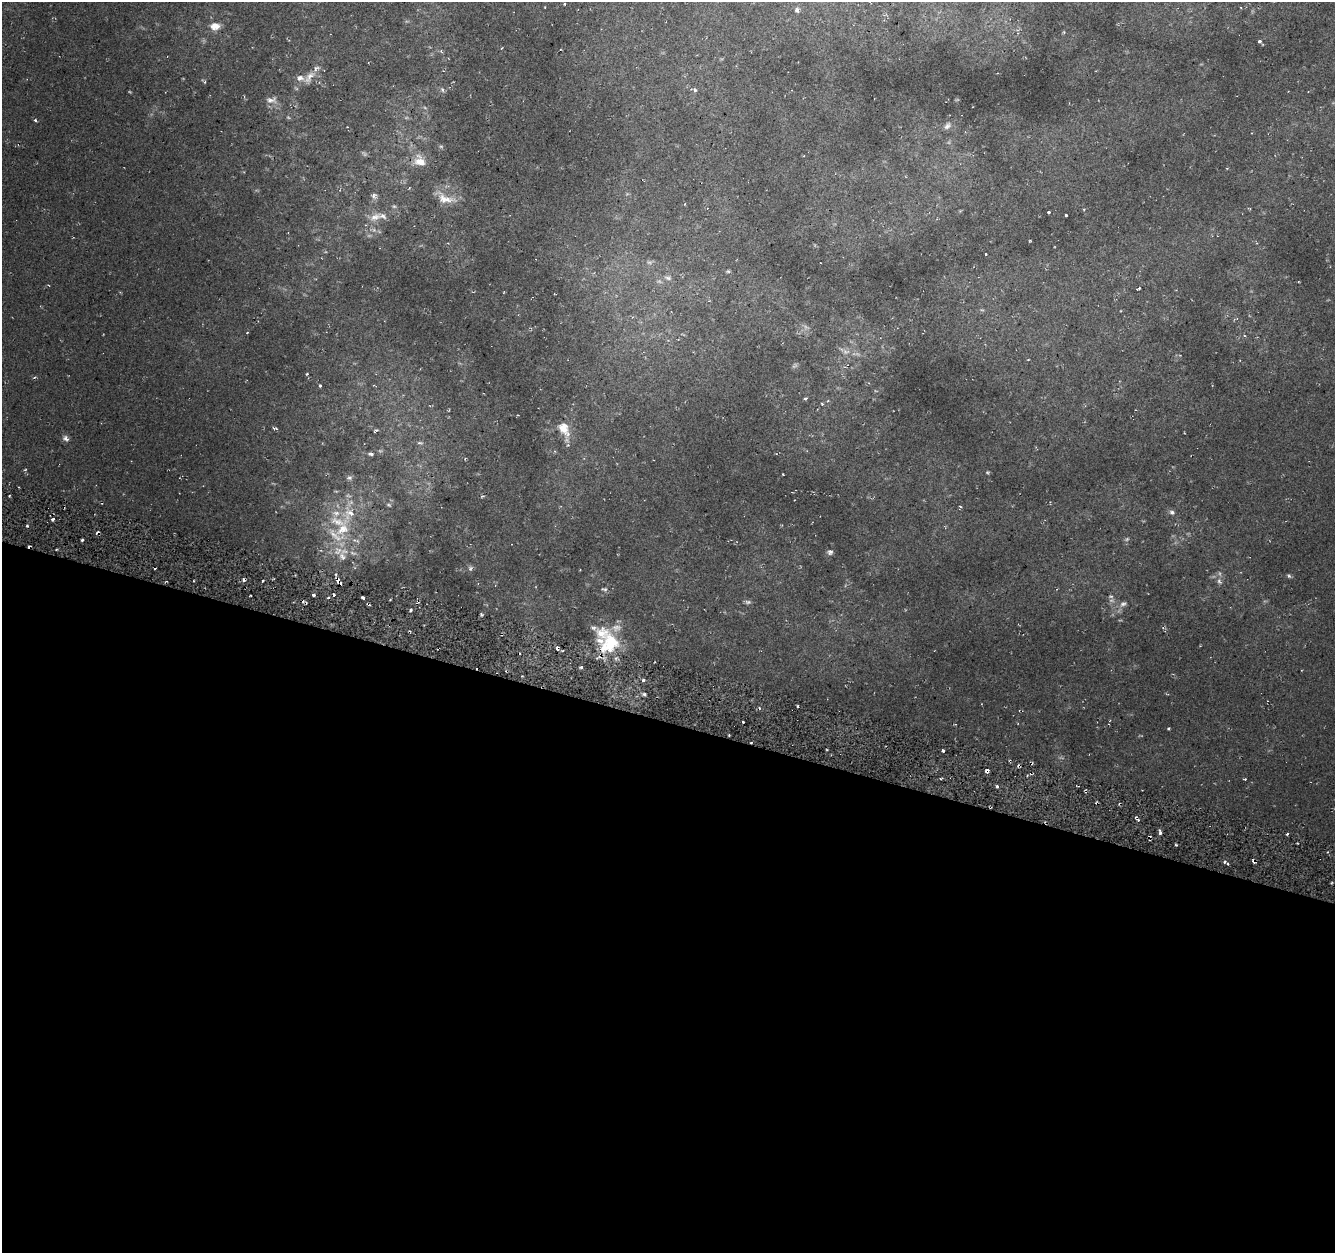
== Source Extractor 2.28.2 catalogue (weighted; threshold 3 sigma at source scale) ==
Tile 14 of 4 x 4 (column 2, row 4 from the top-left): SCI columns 1339-2671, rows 281-1531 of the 5381 x 5612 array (HDU 1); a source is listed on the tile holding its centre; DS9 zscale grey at full resolution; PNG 1337 x 1255 px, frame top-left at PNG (2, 2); no overlay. Shown black and unused: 42% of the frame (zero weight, under 2 of 3 exposures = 2% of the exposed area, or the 3 px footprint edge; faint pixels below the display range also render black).
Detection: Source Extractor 2.28.2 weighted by HDU 2 'WHT'; one run over the whole footprint, this tile lists its part. Background 0.0367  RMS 0.011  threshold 0.0474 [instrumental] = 3 sigma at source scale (4.5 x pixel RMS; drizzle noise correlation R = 1.50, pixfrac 1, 0.0396/0.0396 arcsec/px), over >= 5 px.
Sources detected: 118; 13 too faint to see at this stretch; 9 cosmic-ray / hot-pixel residue — not listed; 12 inside a brighter listed object's ellipse — not listed separately; the other 84 listed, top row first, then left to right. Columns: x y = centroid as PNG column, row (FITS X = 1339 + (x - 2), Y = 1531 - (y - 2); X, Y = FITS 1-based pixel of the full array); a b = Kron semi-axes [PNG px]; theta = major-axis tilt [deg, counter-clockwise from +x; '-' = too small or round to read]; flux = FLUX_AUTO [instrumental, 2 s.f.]
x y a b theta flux
564 4 3 2 - 0.93
545 7 2 2 - 0.87
797 10 7 6 - 2.9
215 26 12 8 6 10
1064 32 5 4 - 1.1
1259 41 3 3 - 17
441 51 5 4 - 1.4
309 77 22 9 52 12
205 82 4 3 - 1.6
442 90 7 4 -70 2.2
695 90 5 4 - 2.2
271 100 17 9 2 6.8
36 120 5 3 - 1.8
947 126 12 8 47 5.2
441 146 6 4 -1 1.6
420 161 15 12 -36 16
374 196 9 8 - 4.1
443 199 26 12 -62 16
394 206 6 5 - 2
1084 209 4 2 - 0.9
1048 212 3 3 - 7.4
1066 215 3 3 - 4.3
375 217 17 10 22 12
1030 240 3 2 - 0.86
986 254 3 2 - 1.4
728 271 5 5 - 1.5
668 278 10 6 -9 4
1138 289 5 2 - 1.4
247 332 3 2 - 0.88
846 352 13 7 -18 7
307 374 3 3 - 1.2
34 377 4 3 - 1.3
319 385 3 3 - 4.6
805 398 4 4 - 1.9
822 404 4 3 - 1.3
275 428 7 3 -5 1.7
564 429 24 12 -69 19
376 430 6 3 34 1.4
66 438 9 7 -45 4.1
420 443 9 4 0 1.9
371 454 8 4 -6 2.7
25 470 5 3 - 0.96
987 472 5 4 - 1.2
349 478 8 6 6 3
9 496 2 2 - 1.3
389 505 8 5 -27 2
960 506 4 2 - 0.97
1172 512 7 6 - 3.1
53 519 3 3 - 2.4
343 529 28 18 62 44
82 540 3 3 - 1.5
29 546 3 2 - 1.9
830 552 7 6 - 3
353 553 11 5 -18 4.4
342 556 12 9 -58 7.1
470 568 8 6 54 2.6
1289 576 6 5 - 1.9
243 580 5 4 - 2.5
262 581 3 2 - 1.1
1219 581 10 6 -60 4.2
604 589 8 5 -8 2.1
334 594 3 3 - 1.5
313 595 3 2 - 1.7
1111 596 7 4 -8 1.5
328 597 4 2 - 1.2
363 598 4 2 - 1.9
748 602 8 5 0 2.5
1123 604 11 7 30 4.6
411 610 4 3 - 1.5
481 614 5 3 - 1.4
593 628 9 6 -14 3
609 644 26 21 51 54
581 667 4 3 - 1.8
644 694 4 4 - 1.8
798 706 3 2 - 1.5
743 722 3 2 - 1.7
1168 729 5 3 - 1.1
943 751 3 2 - 2.1
987 771 4 4 - 5.5
1245 779 3 3 - 1.9
997 786 4 3 - 1.7
1160 832 7 4 -84 2.9
1254 861 6 3 -76 2.7
1224 862 4 3 - 1.4
Overlapping masked pixels (flux is a lower limit): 3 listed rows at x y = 29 546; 987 771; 1254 861
Unlisted compact peaks at least as high as the median listed source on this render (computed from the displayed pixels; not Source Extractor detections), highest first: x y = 1176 845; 1287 834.